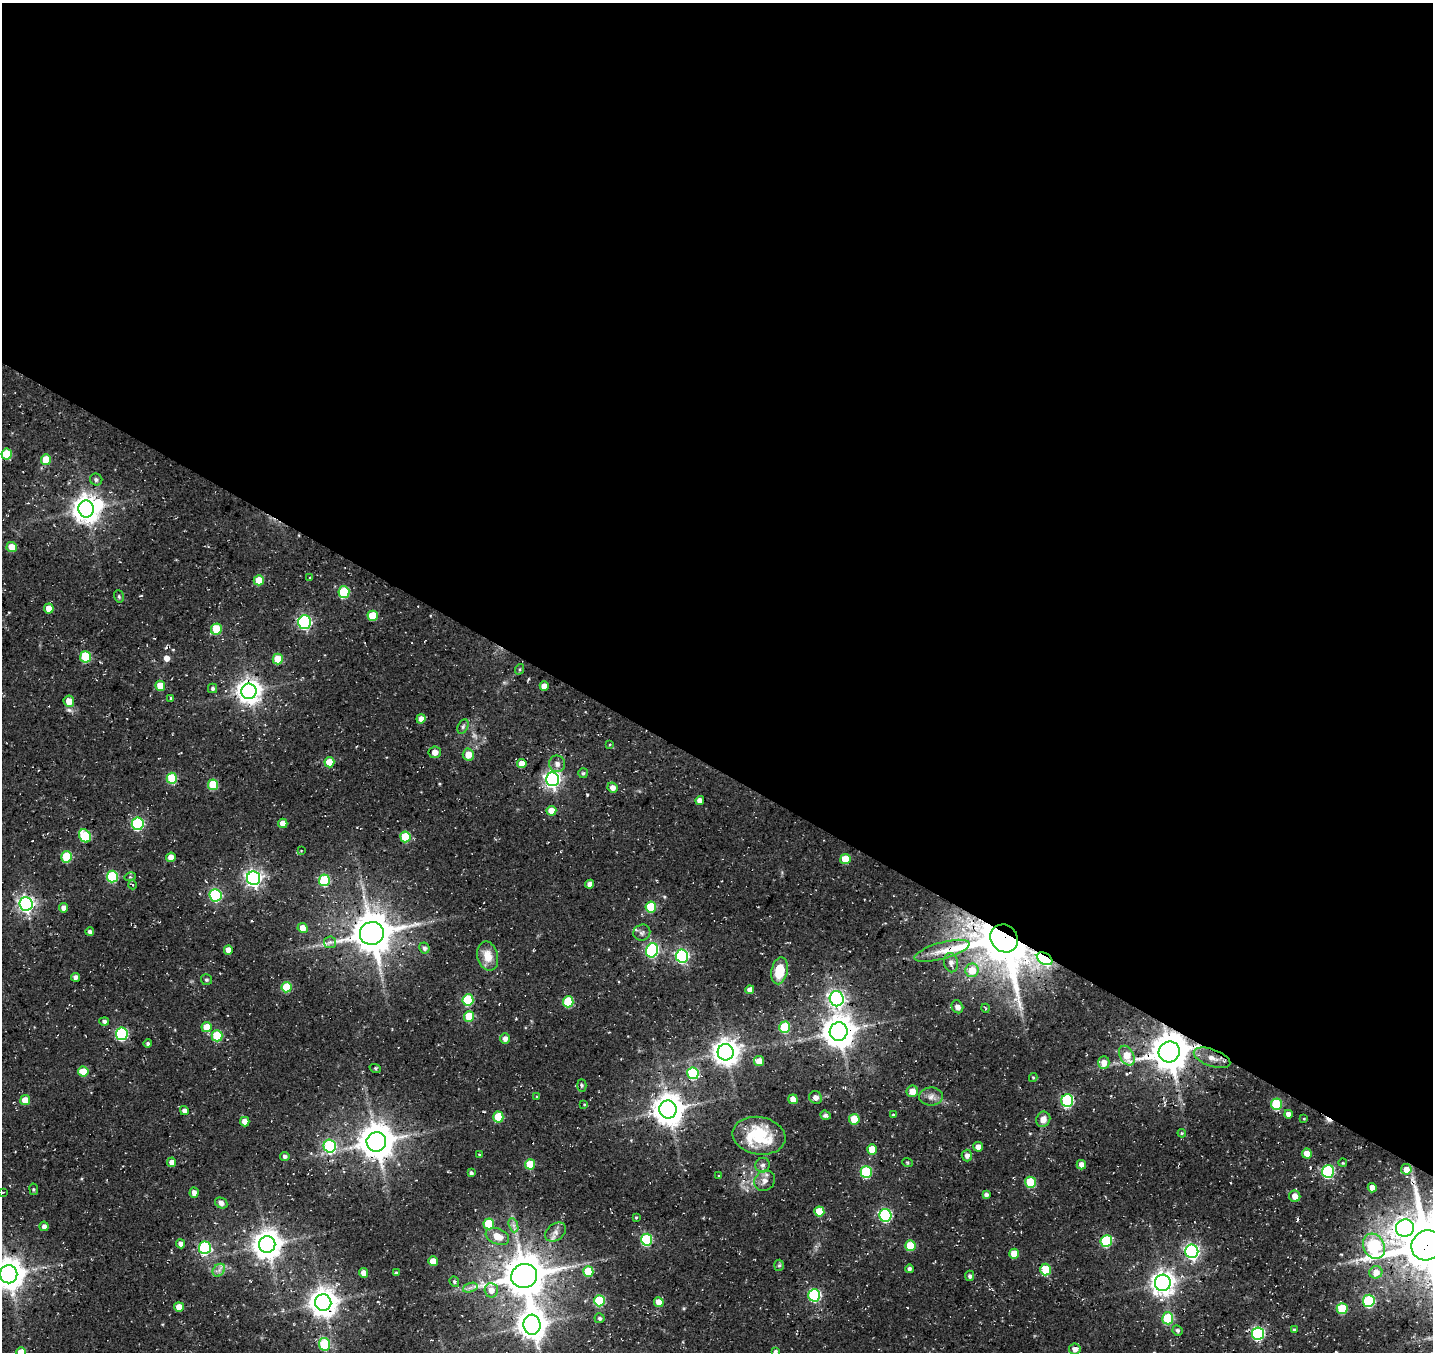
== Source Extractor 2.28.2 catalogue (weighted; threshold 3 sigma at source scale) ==
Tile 3 of 4 x 4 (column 3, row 1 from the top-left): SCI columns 2984-4414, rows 4384-5733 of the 5960 x 5999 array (HDU 1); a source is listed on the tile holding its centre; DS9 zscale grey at full resolution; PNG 1435 x 1354 px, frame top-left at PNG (2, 3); each listed source drawn as its Kron ellipse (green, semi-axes under 4 px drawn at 4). Shown black and unused: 57% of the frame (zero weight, under 3 of 4 exposures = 8% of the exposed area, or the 3 px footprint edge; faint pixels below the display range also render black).
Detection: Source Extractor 2.28.2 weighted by HDU 2 'WHT'; one run over the whole footprint, this tile lists its part. Background 0.0281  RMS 0.0035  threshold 0.0157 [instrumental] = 3 sigma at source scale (4.5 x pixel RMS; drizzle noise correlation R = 1.50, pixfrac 1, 0.0396/0.0396 arcsec/px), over >= 5 px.
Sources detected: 205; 1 inside a brighter object's white glare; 3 cosmic-ray / hot-pixel residue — neither listed nor drawn; the other 201 listed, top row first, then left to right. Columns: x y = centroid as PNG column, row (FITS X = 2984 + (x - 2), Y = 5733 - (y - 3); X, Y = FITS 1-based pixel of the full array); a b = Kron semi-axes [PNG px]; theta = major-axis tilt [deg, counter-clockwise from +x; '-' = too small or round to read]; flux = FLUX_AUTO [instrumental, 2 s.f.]
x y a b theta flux
7 454 5 5 - 14
46 460 5 5 - 6.6
96 480 6 6 - 0.99
86 509 8 7 - 400
12 547 5 5 - 5.9
310 578 3 3 - 0.33
259 580 5 5 - 7.4
344 592 6 5 - 21
119 596 6 4 -71 0.51
49 608 5 5 - 4.8
373 616 5 5 - 12
305 622 6 6 - 60
216 629 6 5 - 12
86 657 6 5 - 20
278 659 5 5 - 9
520 669 5 3 - 0.39
160 686 5 5 - 5.5
544 686 5 4 - 3.4
213 688 5 4 - 0.86
249 691 8 7 - 320
171 698 4 4 - 0.52
69 701 5 5 - 4.4
421 719 5 4 - 3.5
463 727 7 5 63 0.77
610 745 4 3 - 0.37
435 752 6 6 - 3.1
468 755 6 5 - 4.8
329 762 5 5 - 7.4
522 763 4 4 - 4.2
557 764 8 8 - 1.9
583 773 5 5 - 0.62
172 778 5 5 - 18
552 779 7 6 - 120
213 785 5 5 - 14
613 787 5 5 - 2.2
700 800 4 4 - 2.8
551 811 5 5 - 4.9
283 823 5 4 - 4
138 824 6 6 - 39
85 836 7 5 -55 20
405 837 5 5 - 15
301 851 3 3 - 0.31
67 857 6 5 - 16
171 857 5 4 - 3.1
845 859 5 5 - 9
112 876 6 5 - 26
130 877 5 3 - 0.41
254 878 7 6 - 140
324 880 6 5 - 23
590 884 4 4 - 1.9
133 885 4 3 - 0.43
215 895 6 6 - 43
26 904 7 6 - 120
651 907 5 5 - 16
63 908 5 4 - 2.1
303 928 5 4 - 4
90 932 4 4 - 0.87
372 933 12 11 - 1100
642 933 8 8 - 1.3
1004 938 15 13 -45 2000
330 942 6 6 - 1
424 948 5 5 - 1.1
228 950 5 4 - 3.1
652 950 7 6 - 54
942 951 28 8 15 5.6
488 956 15 10 -76 5.2
682 956 6 6 - 61
1045 959 8 5 -31 85
951 963 10 7 -81 1.8
972 970 7 6 - 6
779 971 13 8 79 9.2
75 977 4 4 - 1.3
206 980 5 5 - 0.63
287 987 5 5 - 14
750 990 4 4 - 2.2
837 999 7 7 - 110
468 1000 6 5 - 22
568 1002 5 5 - 18
957 1007 7 5 -58 2.1
985 1008 4 2 - 0.33
469 1016 5 5 - 11
104 1021 5 4 - 1.1
206 1027 5 5 - 5.3
785 1027 5 5 - 20
839 1032 9 9 - 630
122 1034 6 6 - 40
217 1036 5 5 - 18
505 1039 5 5 - 1.9
148 1044 4 4 - 0.77
726 1052 8 8 - 370
1169 1052 11 10 - 990
1127 1056 10 7 -62 6.6
1212 1058 19 8 -19 3.8
759 1061 5 5 - 4.4
1104 1063 6 5 - 3.1
375 1068 6 4 -19 0.51
83 1071 5 5 - 8.2
693 1073 6 5 - 27
1033 1077 4 4 - 0.39
582 1085 6 4 -88 0.58
912 1091 6 5 - 3.4
537 1096 4 3 - 0.42
815 1097 6 6 - 1.7
931 1097 12 9 -1 2.1
793 1099 5 5 - 3.6
25 1100 5 5 - 5.5
1067 1101 6 6 - 43
584 1104 4 3 - 0.29
1276 1104 6 5 - 18
668 1110 9 8 - 550
184 1111 4 4 - 1.3
1288 1114 4 4 - 2.1
825 1115 5 4 - 0.89
893 1115 4 3 - 0.4
498 1117 5 5 - 12
854 1119 5 5 - 8
1043 1119 8 7 - 2.8
1304 1119 4 2 - 0.26
245 1122 5 4 - 3.2
1182 1133 4 4 - 0.44
759 1136 27 18 -10 17
376 1142 10 9 - 800
330 1146 6 6 - 38
978 1147 5 4 - 2.3
872 1149 5 5 - 5.7
1307 1153 5 5 - 3.8
480 1155 4 3 - 0.38
967 1156 6 5 - 1.7
285 1157 4 4 - 0.94
172 1162 4 4 - 2.7
907 1162 5 3 - 0.4
1343 1163 4 3 - 0.29
530 1164 5 5 - 11
763 1165 7 7 - 1.3
1081 1165 5 4 - 2.2
1406 1169 5 5 - 2.6
1328 1171 6 6 - 45
866 1172 6 5 - 29
471 1173 4 3 - 0.89
719 1176 3 3 - 0.32
765 1181 11 9 42 2.2
1030 1182 5 5 - 15
1372 1188 4 4 - 2.8
34 1189 6 3 -81 0.44
3 1192 3 2 - 0.19
194 1193 5 4 - 2.1
986 1195 4 4 - 1.2
1295 1196 6 5 - 3
221 1203 6 5 - 1.5
819 1211 5 5 - 8.4
885 1215 6 6 - 47
636 1218 4 3 - 0.37
489 1224 5 5 - 15
513 1225 7 4 -71 1
44 1226 4 4 - 1.5
1405 1228 9 8 - 110
555 1232 12 8 35 2
497 1236 12 7 -22 4.9
647 1240 6 5 - 32
1106 1241 6 5 - 30
181 1244 4 4 - 1.8
267 1245 8 8 - 470
1427 1245 16 14 40 2000
910 1246 5 5 - 10
1374 1246 13 10 -62 45
205 1248 6 6 - 41
1192 1251 7 6 - 95
1014 1254 5 5 - 6.2
433 1261 5 4 - 5.9
779 1265 5 4 - 0.59
909 1269 4 4 - 0.96
219 1270 7 5 46 1.2
1046 1270 6 5 - 13
588 1272 5 5 - 11
1376 1272 6 6 - 2.9
364 1273 5 4 - 3.2
396 1273 3 3 - 0.63
9 1274 9 8 - 580
524 1276 13 12 - 1200
970 1276 5 4 - 0.8
454 1282 5 4 - 0.69
1163 1283 8 8 - 280
470 1288 7 4 19 1.1
491 1290 7 6 - 2.9
814 1295 6 6 - 46
599 1301 6 5 - 24
1369 1301 6 6 - 36
659 1302 5 4 - 4.7
323 1303 8 8 - 450
179 1307 5 4 - 4
1342 1309 5 5 - 14
600 1318 5 5 - 0.65
1168 1318 6 5 - 22
532 1325 10 8 -85 450
1178 1330 5 5 - 0.78
1294 1330 4 4 - 0.49
1258 1334 6 6 - 52
324 1344 6 5 - 23
1075 1349 6 5 - 2.4
775 1351 4 3 - 0.58
21 1352 5 5 - 5.2
Overlapping masked pixels (flux is a lower limit): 8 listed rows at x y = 249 691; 372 933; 1004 938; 1045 959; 839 1032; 1169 1052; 1427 1245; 323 1303
Isophote crosses this tile's border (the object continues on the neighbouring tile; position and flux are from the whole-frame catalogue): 3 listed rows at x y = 1427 1245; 9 1274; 21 1352